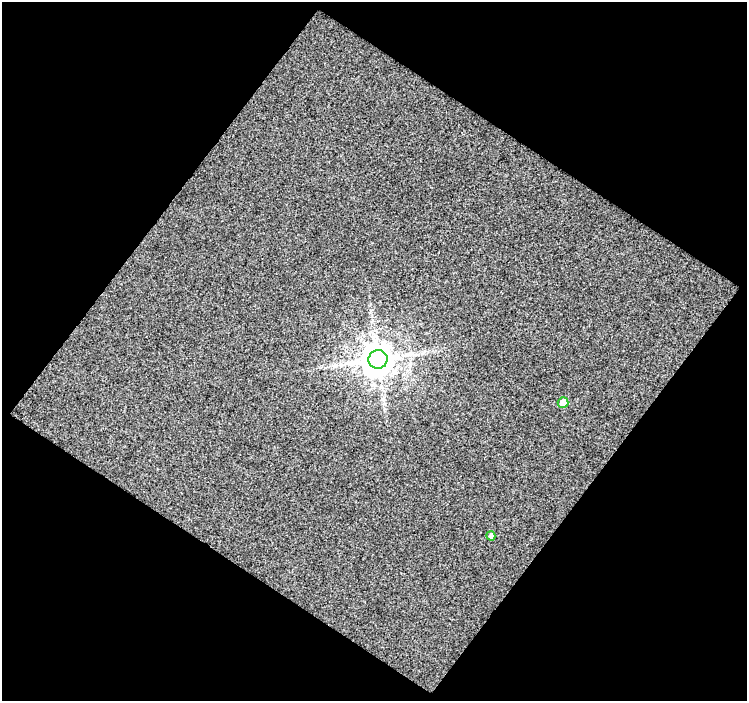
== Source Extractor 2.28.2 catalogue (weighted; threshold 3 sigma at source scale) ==
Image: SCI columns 2-746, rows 27-725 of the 747 x 752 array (HDU 1 of 3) = the unmasked area's bounding box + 8 px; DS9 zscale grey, full resolution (1 PNG px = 1 image px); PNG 749 x 703 px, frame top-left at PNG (2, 2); each listed source drawn as its Kron ellipse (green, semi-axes under 4 px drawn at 4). Shown black and unused: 51% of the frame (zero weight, under 3 of 4 exposures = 2% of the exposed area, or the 3 px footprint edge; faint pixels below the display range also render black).
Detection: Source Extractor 2.28.2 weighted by HDU 2 'WHT'. Background 0.0353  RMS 0.67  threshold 3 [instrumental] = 3 sigma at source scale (4.5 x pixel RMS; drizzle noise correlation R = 1.50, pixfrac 1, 0.0396/0.0396 arcsec/px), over >= 5 px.
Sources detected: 3; all 3 listed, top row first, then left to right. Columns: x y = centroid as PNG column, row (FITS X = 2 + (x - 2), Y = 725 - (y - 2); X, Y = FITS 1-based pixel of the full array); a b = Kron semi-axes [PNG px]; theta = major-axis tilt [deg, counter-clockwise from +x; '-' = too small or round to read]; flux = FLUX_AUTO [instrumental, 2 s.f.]
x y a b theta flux
378 359 9 9 - 140000
563 402 5 5 - 710
491 536 5 4 - 260
Overlapping masked pixels (flux is a lower limit): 1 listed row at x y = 378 359